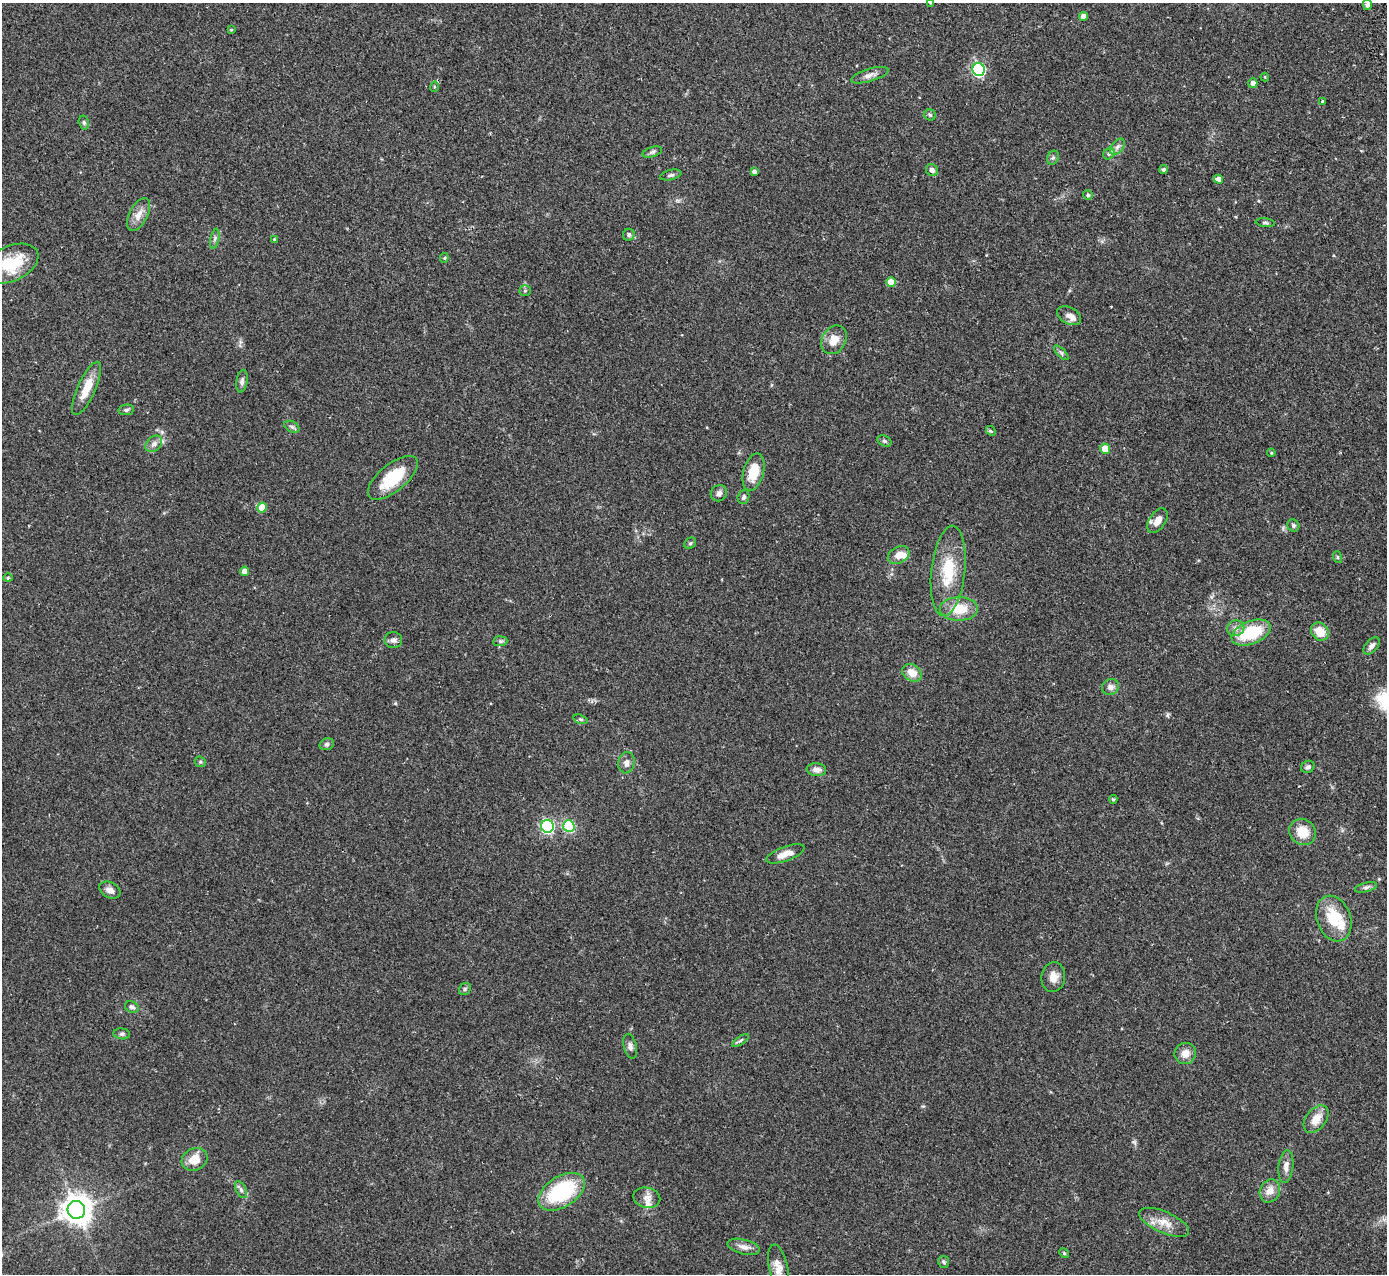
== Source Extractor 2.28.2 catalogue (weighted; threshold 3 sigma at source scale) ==
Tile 10 of 4 x 4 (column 2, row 3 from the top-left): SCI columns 1441-2825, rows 1453-2724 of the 5648 x 5578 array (HDU 1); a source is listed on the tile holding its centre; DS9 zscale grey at full resolution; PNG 1389 x 1276 px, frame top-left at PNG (2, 3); each listed source drawn as its Kron ellipse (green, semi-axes under 4 px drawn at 4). Shown black and unused: <1% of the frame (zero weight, under 2 of 3 exposures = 3% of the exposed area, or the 3 px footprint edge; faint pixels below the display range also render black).
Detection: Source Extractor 2.28.2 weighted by HDU 2 'WHT'; one run over the whole footprint, this tile lists its part. Background 0.096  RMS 0.006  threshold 0.027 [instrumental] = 3 sigma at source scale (4.5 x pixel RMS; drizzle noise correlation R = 1.50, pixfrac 1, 0.05/0.05 arcsec/px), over >= 5 px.
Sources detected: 103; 1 inside a brighter object's white glare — neither listed nor drawn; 3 inside a brighter listed object's ellipse — not listed separately; the other 99 listed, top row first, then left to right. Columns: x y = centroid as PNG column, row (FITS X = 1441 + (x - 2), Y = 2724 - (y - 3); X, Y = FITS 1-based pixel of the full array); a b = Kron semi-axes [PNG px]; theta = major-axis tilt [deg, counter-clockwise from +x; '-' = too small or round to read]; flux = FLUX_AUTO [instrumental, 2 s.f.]
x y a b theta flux
931 3 3 2 - 0.77
1367 5 5 4 - 1.9
1083 16 4 4 - 2.9
231 30 3 3 - 0.6
979 70 6 6 - 90
870 75 19 6 16 3.4
1265 77 4 4 - 0.52
1253 83 5 4 - 2.7
434 87 5 3 - 0.57
1322 101 4 3 - 0.75
930 115 6 5 - 1.1
84 123 7 5 -74 1.1
1117 147 9 5 49 2.2
652 152 10 5 18 1.4
1109 154 6 5 - 1.3
1053 158 7 5 67 1.2
932 170 6 5 - 2.2
1163 170 4 4 - 1.4
754 172 4 4 - 1.9
671 175 11 5 13 1.4
1218 179 5 4 - 2.9
1088 195 5 5 - 1.1
139 214 18 9 63 5.6
1265 223 9 4 -8 1
629 235 6 5 - 1.4
215 239 10 3 79 1.3
274 239 4 3 - 0.62
444 258 5 4 - 0.62
11 264 29 17 25 25
891 282 5 5 - 7.3
525 291 5 5 - 0.9
1069 316 13 8 -28 3.6
834 340 15 12 59 7.1
1061 353 9 3 -45 1.1
242 381 11 5 81 1.9
87 388 29 9 66 11
126 410 8 5 9 1.3
292 427 8 5 -29 1.2
991 431 5 4 - 0.75
885 441 8 5 -26 1.2
154 444 9 7 43 2.6
1105 449 5 5 - 8.8
1271 453 4 4 - 0.64
753 472 19 10 75 13
393 478 30 13 39 22
719 493 8 7 - 2.1
743 497 7 5 73 1.3
262 508 5 5 - 12
1157 521 14 8 56 5
1293 525 6 5 - 1.1
690 543 6 5 - 0.98
899 555 11 8 29 5.7
1337 557 6 4 -71 0.7
245 571 4 4 - 5.4
948 571 45 17 84 25
8 578 4 4 - 0.61
959 609 19 12 1 14
1236 628 8 7 - 2.7
1320 632 9 8 - 9.2
1251 633 20 11 22 26
393 640 9 8 - 2.1
500 641 7 5 5 1.1
1371 646 10 6 48 2.5
912 673 10 8 -34 6.7
1110 687 9 7 22 2.5
581 719 7 4 -19 0.96
327 744 7 5 16 1.2
200 762 6 5 - 0.9
626 763 11 8 79 2.9
1308 767 7 6 - 1.5
816 770 10 6 -5 3
1113 799 4 4 - 0.81
547 826 6 6 - 84
569 826 6 5 - 43
1303 832 14 12 -42 10
785 854 20 7 20 6.7
1366 887 11 4 13 1.5
110 890 11 7 -29 3.3
1334 918 23 17 -70 18
1053 977 15 12 82 5.4
465 989 6 5 - 0.99
132 1007 7 5 -24 1.4
122 1034 8 5 -8 1.3
740 1041 10 3 35 1.1
630 1046 13 6 -76 2.4
1185 1053 11 10 - 5.3
1316 1119 15 10 53 7
194 1159 13 11 27 8.7
1286 1166 16 7 84 3.8
241 1190 9 5 -63 1.5
1270 1191 12 10 63 5.3
562 1192 25 15 32 47
647 1198 14 10 -13 4.2
76 1210 9 8 - 800
1164 1222 27 10 -24 8.5
744 1247 16 7 -15 3.7
1064 1253 5 4 - 0.77
944 1262 6 5 - 0.94
778 1267 23 9 -78 5.6
Isophote crosses this tile's border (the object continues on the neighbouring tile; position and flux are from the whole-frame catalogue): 1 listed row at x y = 931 3